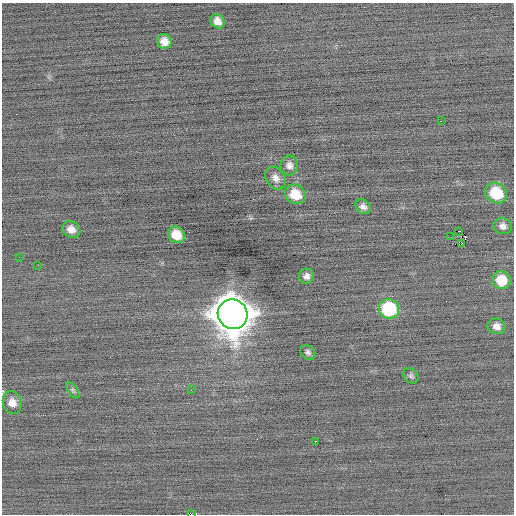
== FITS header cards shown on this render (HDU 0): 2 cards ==
NAXIS1  =                  512 / Axis length
NAXIS2  =                  512 / Axis length

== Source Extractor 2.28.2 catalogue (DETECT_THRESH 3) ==
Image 512 x 512 px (HDU 0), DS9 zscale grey, 1 PNG px = 1 image px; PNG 516 x 516 px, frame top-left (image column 1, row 512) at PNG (2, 3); each listed source drawn as its Kron ellipse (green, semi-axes under 4 px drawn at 4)
Background -0.102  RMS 0.74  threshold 2.22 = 3 sigma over >= 5 px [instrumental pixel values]
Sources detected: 28; all 28 listed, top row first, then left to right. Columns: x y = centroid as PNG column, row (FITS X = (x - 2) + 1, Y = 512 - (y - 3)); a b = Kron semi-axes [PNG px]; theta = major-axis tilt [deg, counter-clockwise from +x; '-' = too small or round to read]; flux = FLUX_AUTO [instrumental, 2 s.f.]
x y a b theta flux
217 21 8 6 -52 380
164 41 7 7 - 420
441 121 2 2 - 420
289 165 10 9 - 270
276 178 12 9 -52 340
496 193 11 10 - 1900
295 194 11 9 -34 1100
363 207 8 6 -36 230
503 226 9 8 - 260
71 229 9 8 - 350
458 231 3 2 - 4100
176 235 9 8 - 790
451 237 2 2 - 100
461 244 4 2 - 450
19 257 2 2 - 22
38 265 2 2 - 46
306 276 8 7 - 240
501 280 9 9 - 1300
389 309 10 9 - 3700
233 314 15 14 - 140000
497 326 9 8 - 330
308 352 8 6 -43 150
411 376 8 6 -51 120
73 390 9 4 -55 100
191 390 3 2 - 36
12 402 11 9 -77 410
315 441 2 2 - 550
191 514 2 2 - 780
At the frame edge (FLAGS 8, measured only in part): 2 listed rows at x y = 12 402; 191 514